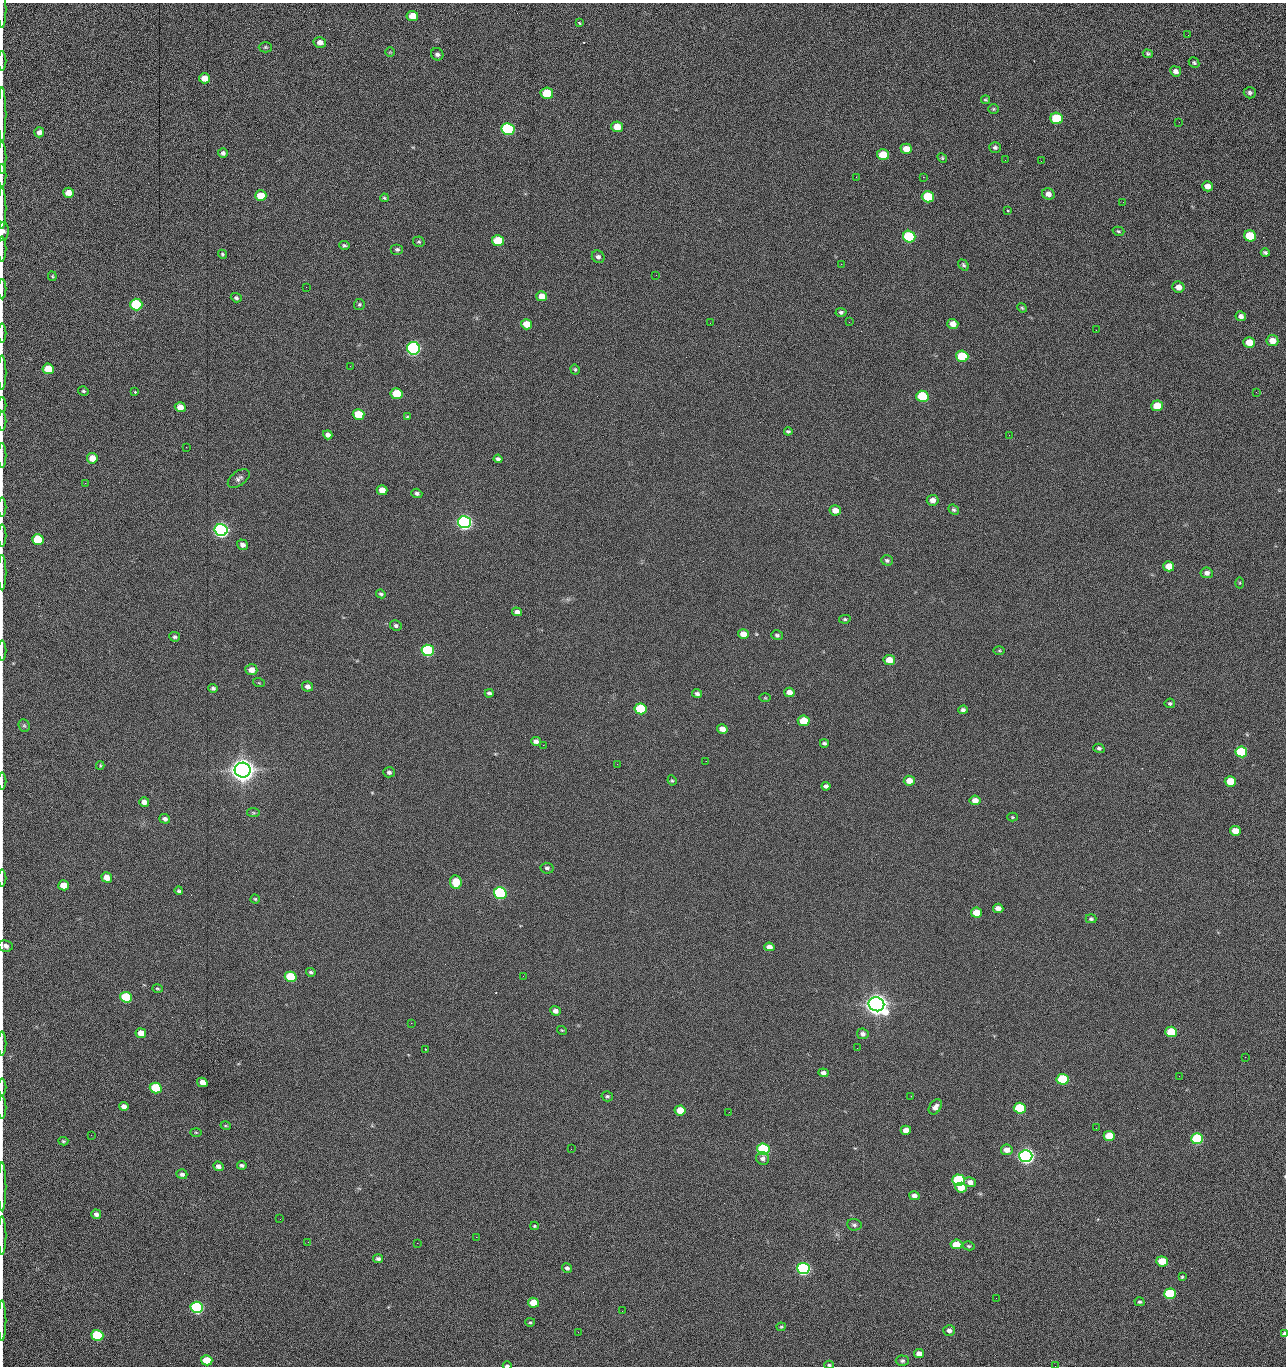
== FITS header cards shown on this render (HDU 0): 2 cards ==
NAXIS1  =                 1284 /fastest changing axis
NAXIS2  =                 1364 /next to fastest changing axis

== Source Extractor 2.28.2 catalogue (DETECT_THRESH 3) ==
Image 1284 x 1364 px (HDU 0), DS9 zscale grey, 1 PNG px = 1 image px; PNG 1288 x 1368 px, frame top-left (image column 1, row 1364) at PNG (2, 3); each listed source drawn as its Kron ellipse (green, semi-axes under 4 px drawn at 4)
Background 148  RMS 15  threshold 44.7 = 3 sigma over >= 5 px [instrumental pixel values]
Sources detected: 263; all 263 listed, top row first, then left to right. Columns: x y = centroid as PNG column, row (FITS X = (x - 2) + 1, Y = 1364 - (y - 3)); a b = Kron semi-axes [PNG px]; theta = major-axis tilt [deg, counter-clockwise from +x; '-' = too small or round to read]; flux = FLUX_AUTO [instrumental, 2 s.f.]
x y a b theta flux
2 10 18 2 90 2.2e+03
412 16 6 5 - 1.3e+04
579 23 4 3 - 2.0e+03
1188 35 3 2 - 8.9e+02
320 42 6 5 - 5.1e+03
265 47 7 5 0 1.6e+03
390 52 4 4 - 9.8e+02
437 54 6 6 - 2.9e+03
1148 54 5 4 - 1.4e+03
2 61 10 2 90 1.8e+03
1194 63 5 5 - 1.5e+03
1176 71 6 5 - 4.3e+03
204 78 5 5 - 1.4e+04
547 93 6 5 - 4.2e+04
1250 93 6 5 - 2.6e+03
985 100 4 4 - 1.2e+03
993 109 5 4 - 1.4e+03
2 115 27 2 90 5.3e+03
1057 118 6 5 - 6.1e+04
1179 122 3 2 - 7.8e+02
617 127 6 5 - 1.5e+04
508 129 6 6 - 1.6e+05
39 132 5 5 - 4.7e+03
995 147 6 5 - 2.3e+03
906 149 6 5 - 1.2e+04
223 153 5 5 - 2.6e+03
883 155 6 5 - 2.8e+04
2 158 16 2 90 3.1e+03
942 158 5 4 - 1.3e+03
1005 160 2 2 - 9.0e+02
1041 161 3 2 - 1.1e+03
2 176 11 2 90 1.9e+03
856 177 2 2 - 1.6e+03
923 177 2 2 - 2.0e+04
1207 186 5 5 - 6.3e+03
69 193 5 5 - 1.0e+04
1048 194 6 5 - 5.8e+03
261 196 6 5 - 2.0e+04
928 197 6 5 - 5.1e+04
384 198 4 3 - 1.3e+03
1123 202 2 2 - 5.4e+02
2 208 21 2 90 3.9e+03
1008 210 3 2 - 1.3e+03
3 231 9 6 84 3.9e+03
1118 231 6 4 -16 1.5e+03
1250 236 6 5 - 4.2e+04
909 237 6 6 - 1.0e+05
498 241 6 5 - 4.0e+04
419 242 6 5 - 1.6e+03
344 245 5 4 - 1.6e+03
2 249 12 2 90 2.2e+03
397 249 6 5 - 1.9e+03
1265 253 4 3 - 1.9e+03
222 254 5 4 - 1.3e+03
598 257 6 6 - 3.0e+03
841 264 2 2 - 1.8e+04
963 265 6 4 -52 1.8e+03
656 275 2 2 - 4.5e+02
52 276 5 4 - 1.1e+03
306 287 2 2 - 4.2e+02
1178 287 6 5 - 7.6e+03
2 289 10 2 90 2.1e+03
542 296 5 5 - 9.3e+03
236 298 5 4 - 1.9e+03
359 304 5 5 - 1.5e+03
136 305 6 5 - 1.0e+05
1022 308 5 4 - 1.1e+03
841 312 5 4 - 2.0e+03
1241 316 5 5 - 3.7e+03
849 322 2 2 - 5.2e+02
710 323 2 2 - 2.1e+03
526 324 6 5 - 1.5e+04
953 324 5 5 - 7.8e+03
1096 330 3 2 - 7.7e+02
2 333 9 2 90 1.8e+03
1272 341 6 5 - 1.1e+04
1249 342 6 5 - 1.6e+04
413 348 6 6 - 3.0e+05
962 356 6 5 - 5.8e+04
350 366 2 2 - 1.6e+03
48 369 5 5 - 2.5e+04
575 369 5 4 - 1.3e+03
2 372 17 2 90 2.6e+03
83 391 5 4 - 1.4e+03
135 392 3 3 - 1.3e+03
1256 392 2 2 - 7.7e+02
397 394 6 5 - 3.7e+04
922 396 6 5 - 5.9e+04
2 405 8 2 90 1.1e+03
1157 406 6 5 - 1.9e+04
180 407 5 5 - 8.6e+03
358 414 6 5 - 2.9e+04
407 417 4 3 - 8.6e+02
2 421 10 2 90 1.7e+03
788 431 4 3 - 1.5e+03
328 435 5 4 - 3.7e+03
1009 435 2 2 - 9.4e+02
186 447 2 2 - 1.9e+03
2 455 12 2 90 1.9e+03
92 458 5 5 - 1.2e+04
498 459 4 4 - 2.3e+03
239 478 12 7 36 3.8e+03
85 483 3 2 - 8.1e+02
382 490 5 5 - 9.8e+03
417 493 5 4 - 2.3e+03
933 500 6 5 - 6.0e+03
2 507 9 2 90 1.6e+03
835 510 5 5 - 8.6e+03
954 510 5 4 - 1.8e+03
464 522 6 6 - 5.1e+05
221 530 6 6 - 5.4e+05
2 536 11 2 90 1.8e+03
38 539 6 5 - 4.1e+04
243 545 6 5 - 3.9e+03
887 560 6 5 - 1.9e+03
1169 566 5 5 - 1.3e+04
2 572 18 2 90 3.1e+03
1207 573 6 5 - 4.0e+03
1240 583 5 3 - 1.1e+03
381 594 5 4 - 1.9e+03
517 612 5 4 - 4.0e+03
845 619 5 4 - 1.4e+03
396 626 6 5 - 2.2e+03
743 634 5 5 - 1.0e+04
777 635 6 4 -15 1.9e+03
175 637 5 4 - 1.9e+03
2 650 10 2 90 1.7e+03
428 650 6 5 - 1.6e+05
999 651 5 3 - 1.1e+03
889 660 5 5 - 1.4e+04
251 670 6 5 - 7.6e+03
259 683 6 3 -18 1.1e+03
307 686 5 5 - 4.2e+03
213 688 4 4 - 2.0e+03
789 692 5 4 - 6.2e+03
489 693 4 3 - 2.2e+03
697 694 5 4 - 2.5e+03
765 698 5 3 - 1.0e+03
1170 703 5 5 - 1.7e+03
640 709 6 5 - 7.2e+04
963 710 4 4 - 2.4e+03
804 721 6 5 - 2.7e+04
24 726 7 5 -67 1.7e+03
722 729 5 4 - 7.5e+03
536 741 5 4 - 4.1e+03
824 743 4 3 - 1.7e+03
543 745 2 2 - 2.3e+03
1099 748 5 4 - 2.1e+03
1241 752 6 5 - 7.7e+04
706 761 2 2 - 1.5e+03
617 764 3 2 - 2.1e+03
100 765 4 4 - 1.1e+03
243 770 8 7 - 1.9e+06
389 772 6 5 - 2.7e+03
672 780 5 4 - 1.2e+03
2 781 8 2 90 1.2e+03
909 781 5 5 - 1.0e+04
1230 781 5 5 - 2.5e+04
826 786 4 4 - 2.9e+03
975 800 5 4 - 8.0e+03
144 802 5 4 - 6.8e+03
253 813 6 4 -7 1.4e+03
1012 817 5 4 - 1.1e+03
165 819 5 4 - 3.8e+03
1235 831 5 5 - 1.5e+04
547 868 6 5 - 2.3e+03
107 877 5 5 - 1.2e+04
2 878 8 2 90 1.3e+03
456 882 7 5 -83 2.8e+04
64 885 5 5 - 1.6e+04
179 891 4 4 - 1.6e+03
500 893 6 5 - 2.4e+05
255 899 4 4 - 1.2e+03
998 908 5 4 - 5.8e+03
976 913 5 5 - 1.9e+04
1091 919 5 4 - 2.0e+03
5 946 7 5 -6 4.8e+03
769 947 5 4 - 6.0e+03
311 972 5 4 - 1.8e+03
523 976 2 2 - 1.4e+03
291 977 6 5 - 6.1e+04
157 989 5 4 - 1.3e+03
126 997 6 5 - 7.6e+04
876 1004 8 7 - 1.5e+06
555 1011 5 4 - 4.5e+03
411 1023 2 2 - 3.7e+03
562 1030 5 3 - 9.3e+02
1171 1032 6 5 - 4.8e+04
141 1033 5 5 - 1.0e+04
863 1034 6 5 - 4.0e+03
2 1043 12 2 90 2.0e+03
857 1048 2 2 - 7.8e+02
425 1049 3 2 - 1.0e+03
1245 1057 2 2 - 1.2e+03
823 1073 5 4 - 3.5e+03
1179 1076 2 2 - 1.6e+03
1063 1079 6 5 - 8.9e+04
202 1082 5 4 - 9.2e+03
2 1087 8 2 90 1.5e+03
156 1088 6 5 - 6.5e+04
607 1096 5 5 - 1.9e+03
911 1096 2 2 - 5.9e+02
124 1106 5 4 - 5.3e+03
2 1107 11 2 90 1.9e+03
935 1107 8 5 55 4.9e+03
1020 1108 6 5 - 7.2e+04
680 1110 5 5 - 2.0e+04
729 1112 2 2 - 6.5e+02
226 1126 5 3 - 9.9e+02
1096 1128 2 2 - 4.1e+02
906 1130 5 4 - 7.1e+03
196 1132 6 4 -2 1.1e+03
91 1135 2 2 - 1.6e+03
1109 1136 6 5 - 3.2e+04
1197 1139 6 5 - 1.0e+05
63 1141 5 3 - 1.3e+03
571 1149 2 2 - 6.8e+02
763 1149 6 5 - 1.5e+05
1007 1150 6 5 - 7.8e+03
1026 1156 6 6 - 6.4e+05
763 1159 6 6 - 3.5e+03
242 1165 5 4 - 2.3e+03
218 1166 5 4 - 4.4e+03
182 1174 5 5 - 3.4e+03
959 1180 6 5 - 1.5e+05
970 1182 6 5 - 6.5e+03
2 1187 24 2 90 4.3e+03
961 1188 6 5 - 1.7e+04
914 1196 5 4 - 4.3e+03
96 1214 5 4 - 4.1e+03
280 1219 2 2 - 1.4e+03
854 1225 7 5 -6 2.3e+03
534 1226 4 3 - 1.0e+03
2 1236 19 2 90 2.8e+03
476 1237 2 2 - 1.2e+04
308 1242 2 2 - 1.1e+03
417 1243 2 2 - 3.6e+03
956 1244 6 5 - 1.9e+04
969 1246 6 4 -14 1.5e+03
378 1259 5 4 - 2.9e+03
1162 1261 6 5 - 2.7e+04
567 1268 5 4 - 3.1e+03
803 1268 6 5 - 3.1e+05
1182 1277 4 3 - 1.1e+03
1170 1294 6 5 - 7.9e+04
996 1298 2 2 - 1.7e+03
1139 1302 5 4 - 1.6e+03
533 1303 5 5 - 1.8e+04
197 1307 6 5 - 2.4e+05
622 1311 2 2 - 4.8e+02
2 1321 20 2 90 3.4e+03
530 1322 5 4 - 1.3e+03
781 1327 4 4 - 1.2e+03
949 1331 6 5 - 4.2e+03
578 1332 2 2 - 2.4e+03
1284 1334 4 3 - 3.0e+03
97 1335 6 5 - 9.2e+04
919 1354 5 4 - 6.8e+03
207 1360 6 5 - 3.0e+04
902 1361 6 5 - 2.0e+03
507 1365 4 2 - 1.6e+03
829 1365 5 3 - 1.4e+03
1055 1366 2 2 - 1.3e+03
At the frame edge (FLAGS 8, measured only in part): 31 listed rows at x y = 2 10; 2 61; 2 115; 2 158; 2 176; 2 208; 3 231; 2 249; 2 289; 2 333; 2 372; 2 405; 2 421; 2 455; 2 507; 2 536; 2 572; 2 650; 2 781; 2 878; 5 946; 2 1043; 2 1087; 2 1107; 2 1187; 2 1236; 2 1321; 1284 1334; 507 1365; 829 1365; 1055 1366

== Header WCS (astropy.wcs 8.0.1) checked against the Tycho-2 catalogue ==
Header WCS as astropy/WCSLIB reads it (CRVAL/CRPIX/CD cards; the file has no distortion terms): RA---TAN/DEC--TAN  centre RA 15:41:40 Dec +51:59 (235.42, +51.99 deg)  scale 1.26 arcsec/px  FOV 26.9' x 28.5'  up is +92 deg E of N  parity flipped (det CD > 0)
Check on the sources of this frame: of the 60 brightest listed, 10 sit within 2.0 arcsec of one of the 11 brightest Tycho-2 stars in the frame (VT <= 12.29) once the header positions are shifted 0.53 arcsec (0.06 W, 0.53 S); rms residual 1.00 arcsec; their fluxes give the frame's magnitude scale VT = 25.21 - 2.5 log10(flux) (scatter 0.19 mag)
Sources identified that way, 10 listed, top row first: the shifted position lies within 2.0 arcsec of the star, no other Tycho-2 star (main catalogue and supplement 1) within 4.0 arcsec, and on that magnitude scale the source's flux lands within +1.5 / -3 mag of the star's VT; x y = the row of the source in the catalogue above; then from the Tycho-2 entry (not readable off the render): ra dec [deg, ICRS J2000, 3 dp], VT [Tycho-2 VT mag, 2 dp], TYC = Tycho-2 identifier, HIP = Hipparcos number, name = IAU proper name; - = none
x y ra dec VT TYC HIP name
413 348 235.614 +52.064 11.61 3489-1132-1 - -
464 522 235.514 +52.049 11.19 3489-1407-1 - -
221 530 235.515 +52.133 11.12 3489-1380-1 - -
243 770 235.378 +52.130 9.31 3489-1322-1 76850 -
500 893 235.303 +52.042 11.52 3489-958-1 - -
876 1004 235.232 +51.912 9.59 3489-824-1 - -
1026 1156 235.143 +51.862 10.97 3489-1016-1 - -
959 1180 235.131 +51.886 12.29 3489-908-1 - -
803 1268 235.084 +51.941 11.45 3489-1346-1 - -
197 1307 235.075 +52.152 11.74 3489-912-1 - -